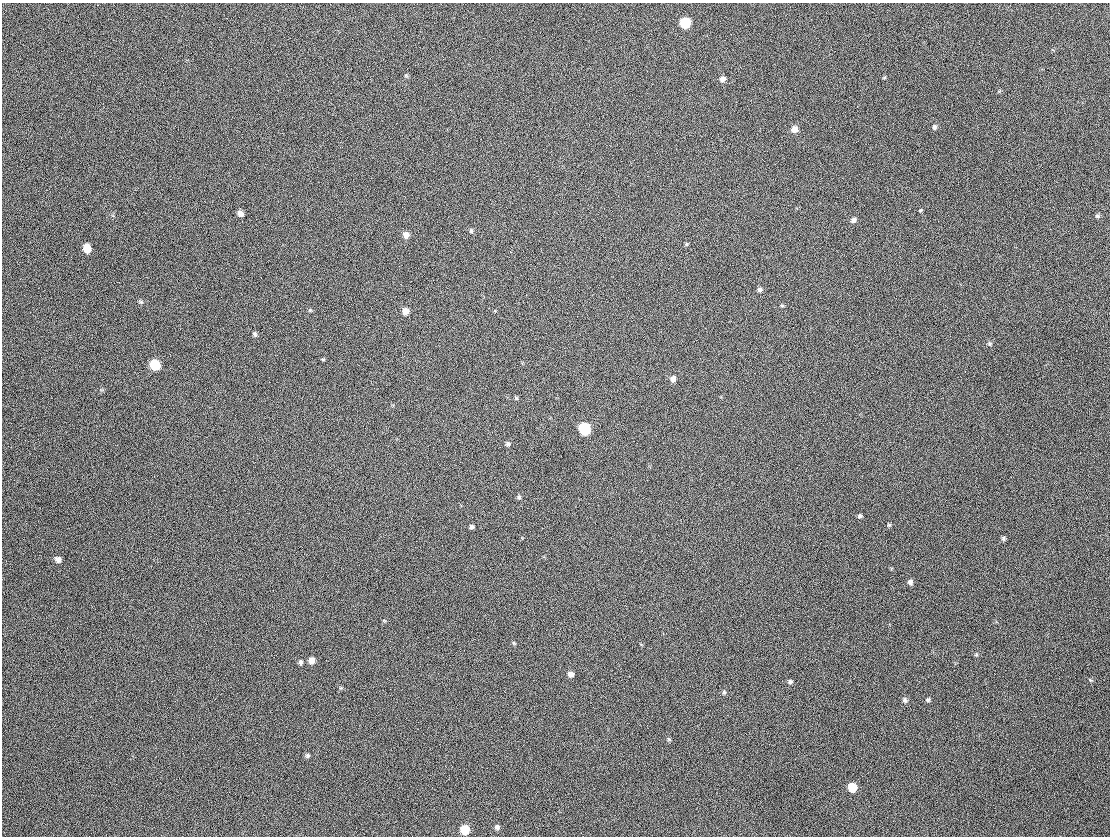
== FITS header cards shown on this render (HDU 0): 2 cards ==
NAXIS1  =                 1108
NAXIS2  =                  834

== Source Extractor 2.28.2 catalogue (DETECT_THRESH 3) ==
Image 1108 x 834 px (HDU 0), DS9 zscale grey, 1 PNG px = 1 image px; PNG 1112 x 838 px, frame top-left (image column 1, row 834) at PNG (2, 3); no overlay
Background 168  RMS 28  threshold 84.4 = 3 sigma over >= 5 px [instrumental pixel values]
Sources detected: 52; all 52 listed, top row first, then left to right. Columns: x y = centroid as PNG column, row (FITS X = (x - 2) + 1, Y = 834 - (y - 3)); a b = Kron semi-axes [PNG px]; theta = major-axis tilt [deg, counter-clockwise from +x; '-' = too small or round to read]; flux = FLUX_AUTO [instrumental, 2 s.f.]
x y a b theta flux
685 23 7 7 - 110000
406 75 5 5 - 2400
884 78 5 3 - 1700
722 79 6 5 - 7300
935 127 7 5 71 4100
794 129 7 6 - 14000
145 213 2 2 - 1100
240 213 6 5 - 9200
1097 216 6 5 - 3000
853 220 7 6 - 6800
471 231 6 5 - 3200
406 235 6 6 - 13000
686 244 6 4 89 2400
87 248 8 6 -78 21000
510 252 4 3 - 1300
759 290 5 5 - 4700
141 302 6 5 - 2800
782 306 6 4 -1 2000
405 311 6 6 - 14000
255 334 5 5 - 3600
989 343 7 5 -89 3300
323 359 5 3 - 1800
155 365 7 6 - 78000
673 379 6 6 - 9400
516 398 6 4 -46 2300
11 423 3 2 - 1900
584 429 7 6 - 180000
508 444 6 5 - 4300
519 497 6 5 - 3500
860 516 5 4 - 3900
889 525 5 4 - 2400
472 527 6 5 - 4200
1003 538 6 5 - 3400
58 559 6 5 - 7800
837 581 2 2 - 800
910 582 6 6 - 6200
384 620 5 3 - 1700
514 643 5 4 - 2100
976 655 6 4 19 2100
311 660 7 6 - 13000
301 662 6 5 - 4200
570 674 6 5 - 9200
1090 680 6 3 -53 1900
790 682 5 4 - 3900
724 692 5 4 - 2700
905 700 8 7 - 5000
928 700 5 5 - 3200
669 739 5 4 - 2400
308 755 6 5 - 3500
852 787 7 6 - 40000
497 827 6 5 - 5300
465 829 6 6 - 43000

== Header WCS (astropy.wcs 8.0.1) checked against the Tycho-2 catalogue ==
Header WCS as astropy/WCSLIB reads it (CRVAL/CRPIX/CD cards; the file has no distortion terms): RA---TAN/DEC--TAN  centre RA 02:27:17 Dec +59:28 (36.82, +59.46 deg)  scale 0.912 arcsec/px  FOV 16.8' x 12.7'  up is -1 deg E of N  parity normal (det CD < 0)
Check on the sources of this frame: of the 52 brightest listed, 7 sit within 2.0 arcsec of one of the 9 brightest Tycho-2 stars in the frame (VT <= 12.86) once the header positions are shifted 0.31 arcsec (0.24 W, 0.20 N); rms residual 0.67 arcsec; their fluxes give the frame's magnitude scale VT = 23.15 - 2.5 log10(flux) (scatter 0.06 mag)
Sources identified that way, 7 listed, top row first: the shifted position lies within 2.0 arcsec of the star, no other Tycho-2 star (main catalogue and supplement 1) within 4.0 arcsec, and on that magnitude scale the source's flux lands within +1.5 / -3 mag of the star's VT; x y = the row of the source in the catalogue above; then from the Tycho-2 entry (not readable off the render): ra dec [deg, ICRS J2000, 3 dp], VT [Tycho-2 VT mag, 2 dp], TYC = Tycho-2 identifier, HIP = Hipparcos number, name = IAU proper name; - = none
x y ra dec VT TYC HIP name
685 23 36.752 +59.563 10.52 3699-2145-1 - -
406 235 36.894 +59.511 12.85 3699-1067-1 - -
87 248 37.053 +59.509 12.86 3699-1799-1 - -
155 365 37.021 +59.479 11.00 3699-875-1 11480 -
584 429 36.807 +59.461 10.09 3699-1635-1 11420 -
852 787 36.679 +59.368 11.58 3699-45-1 - -
465 829 36.872 +59.360 11.56 3699-807-1 - -